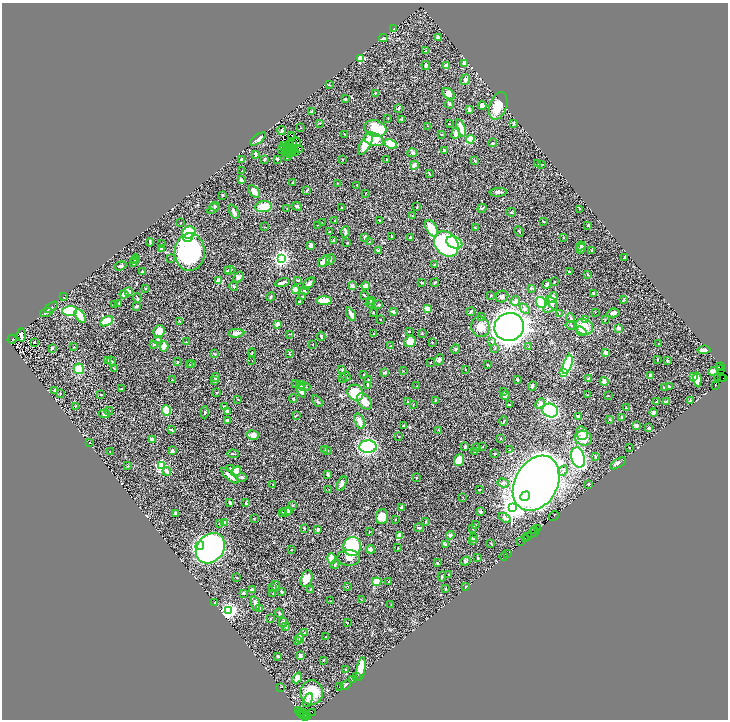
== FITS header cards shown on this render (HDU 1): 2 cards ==
NAXIS1  =                 1452
NAXIS2  =                 1435

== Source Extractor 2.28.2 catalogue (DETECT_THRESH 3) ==
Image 1452 x 1435 px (HDU 1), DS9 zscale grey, zoomed out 1/2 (1 PNG px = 2 x 2 image px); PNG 730 x 722 px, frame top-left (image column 1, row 1434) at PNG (2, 3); each listed source drawn as its Kron ellipse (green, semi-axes under 4 px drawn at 4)
Background 1.07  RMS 0.043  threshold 0.13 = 3 sigma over >= 5 px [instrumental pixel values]
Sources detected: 528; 54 cannot appear on this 1/2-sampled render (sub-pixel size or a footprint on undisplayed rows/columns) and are neither listed nor drawn; the other 474 listed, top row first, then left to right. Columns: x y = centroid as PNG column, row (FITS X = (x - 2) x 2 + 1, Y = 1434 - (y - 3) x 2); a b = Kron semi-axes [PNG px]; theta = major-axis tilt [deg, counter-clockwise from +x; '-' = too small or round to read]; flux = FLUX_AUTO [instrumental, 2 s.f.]
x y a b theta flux
394 29 3 2 - 7.3
438 37 4 3 - 9.3
383 38 4 4 - 16
426 51 3 2 - 4.4
360 59 3 3 - 360
464 63 3 3 - 17
426 65 4 3 - 22
447 66 4 3 - 67
465 80 5 4 - 18
329 85 4 1 - 3.4
375 93 3 3 - 6.3
448 94 7 4 -40 41
345 99 3 2 - 6.4
449 104 4 3 - 6.9
482 106 4 4 - 34
498 106 14 8 71 150
399 108 3 3 - 9.1
469 110 4 3 - 24
312 112 4 3 - 16
388 118 2 1 - 4.9
402 119 4 2 - 18
320 123 3 1 - 3.1
514 123 3 2 - 12
449 124 2 1 - 4.1
428 126 2 1 - 1.9
301 128 3 2 - 4.8
375 128 11 8 -15 250
461 128 9 3 -73 110
282 131 4 3 - 12
456 133 6 4 70 50
345 134 3 2 - 6.3
441 134 3 2 - 4.9
291 135 2 1 - 1.8
291 137 3 1 - 2.2
258 139 9 3 39 27
374 139 10 6 -19 150
470 139 4 3 - 140
297 142 4 2 - 2.8
292 143 2 1 - 4.1
493 143 4 4 - 12
290 144 2 1 - 4.2
366 144 12 5 61 210
391 144 7 4 -25 120
284 146 2 1 - 5
284 147 2 1 - 7.1
288 147 3 1 - 7.6
291 148 3 1 - 1.5
282 150 2 1 - 2
293 150 2 1 - 6.6
299 150 2 1 - 4.5
444 151 3 3 - 10
287 152 2 1 - 1.5
285 153 2 1 - 5.9
290 153 2 1 - 2.3
296 153 2 1 - 1.9
413 153 5 4 - 15
255 154 3 2 - 21
291 154 2 1 - 1.8
288 156 3 2 - 8.1
265 159 3 2 - 10
277 159 3 2 - 17
343 159 3 2 - 3.8
386 159 3 2 - 7
242 160 3 3 - 17
475 161 4 3 - 7.9
537 164 3 2 - 6
414 165 4 3 - 40
542 165 2 2 - 4.4
242 171 2 2 - 5.3
429 174 3 2 - 4.5
241 180 4 3 - 14
293 182 2 2 - 3
338 183 2 1 - 3
357 185 3 2 - 4
307 190 4 3 - 6.3
254 192 7 4 -50 47
498 192 8 4 4 17
366 193 2 1 - 2.9
223 195 3 2 - 5.5
215 206 5 3 - 12
297 206 5 3 - 11
264 207 8 5 7 130
417 207 3 2 - 6
342 208 3 2 - 13
482 208 5 3 - 7.8
213 209 6 3 30 15
287 209 3 2 - 3.4
580 209 2 2 - 3.2
234 212 7 3 -64 26
511 212 5 3 - 9.5
412 216 3 3 - 4.9
379 220 2 1 - 3.7
335 221 2 2 - 4.7
543 221 4 2 - 7.6
322 222 2 1 - 1.9
180 223 2 2 - 2.9
317 225 2 1 - 2.4
588 225 3 2 - 5.6
265 227 3 2 - 4.1
432 228 9 5 -58 180
475 228 2 2 - 7.1
329 231 2 1 - 2.9
519 231 5 2 - 6
189 232 7 6 - 490
345 232 6 2 83 12
188 237 5 3 - 140
365 237 3 3 - 21
392 237 2 2 - 6.1
564 237 3 2 - 3.6
410 238 3 2 - 19
333 240 3 2 - 6.8
150 242 4 2 - 17
370 242 2 1 - 2.6
161 243 2 1 - 2.7
347 243 3 2 - 3.7
454 243 8 5 -24 550
446 244 14 11 -49 2300
311 245 4 3 - 19
581 246 5 3 - 20
161 248 3 3 - 8.7
581 249 5 3 - 37
378 250 3 3 - 12
592 251 2 2 - 6.3
190 252 19 15 88 1300
625 257 2 2 - 3.3
281 258 4 4 - 2900
135 259 4 3 - 7.8
170 259 2 2 - 4.4
330 259 5 2 - 8.2
135 261 3 3 - 7.3
324 261 7 4 44 67
133 263 4 3 - 13
434 265 3 2 - 5
120 266 6 3 19 21
227 270 3 3 - 6.2
230 270 5 3 - 15
142 272 3 3 - 10
569 272 3 2 - 3.7
588 274 2 2 - 8.3
238 277 6 4 52 25
298 280 4 2 - 6.9
218 281 3 3 - 61
422 282 3 2 - 6.2
554 282 2 2 - 5.9
282 283 7 3 13 30
309 283 7 3 47 19
435 283 4 2 - 11
547 284 4 3 - 17
234 286 4 3 - 11
352 286 3 3 - 35
365 286 4 3 - 39
531 288 3 3 - 7.5
146 289 2 2 - 3.6
295 289 4 3 - 30
128 291 4 3 - 92
304 291 4 2 - 8.4
124 294 4 3 - 23
593 294 3 2 - 8.8
364 295 4 2 - 8.3
491 295 2 2 - 21
64 297 2 2 - 2.5
271 297 4 3 - 11
303 297 2 2 - 11
502 297 6 5 - 22
553 297 5 4 - 37
137 298 5 2 - 12
623 300 4 2 - 5.5
324 301 8 4 0 120
372 301 3 2 - 4.5
516 301 5 4 - 27
299 302 3 3 - 5.7
118 303 2 2 - 5.1
370 303 4 3 - 11
541 303 6 4 -55 370
552 303 7 4 -56 21
115 304 3 2 - 7
379 305 3 2 - 10
137 306 4 2 - 11
51 307 7 3 39 14
551 307 8 4 29 22
427 309 2 2 - 130
525 309 6 4 -48 28
70 311 7 5 1 630
46 312 6 3 18 12
373 312 3 2 - 5.5
393 312 4 3 - 19
470 312 4 2 - 8.5
595 312 2 2 - 4.6
613 313 6 3 9 37
351 314 7 3 -63 38
559 314 3 2 - 3.9
80 316 7 4 -57 140
481 317 3 2 - 5
571 318 5 3 - 11
380 319 3 2 - 3.8
605 319 3 2 - 3.8
586 320 3 3 - 62
106 321 7 4 29 130
179 321 3 2 - 3.5
277 324 3 2 - 44
571 325 5 2 - 8
480 327 10 9 - 85
509 327 15 14 - 12000
584 327 9 7 -16 120
618 328 3 2 - 24
159 331 6 5 - 100
581 331 6 4 -39 21
409 332 2 1 - 4.5
236 333 8 4 2 31
289 334 3 2 - 4.2
374 334 2 2 - 4.2
422 334 3 2 - 6.5
21 335 7 3 -89 38
321 336 4 3 - 12
12 339 4 1 - 410
158 339 2 2 - 26
491 341 3 3 - 8.4
34 342 2 2 - 8.5
186 342 2 2 - 2.7
410 342 6 5 - 130
432 342 2 1 - 4.5
313 344 2 2 - 4.8
658 344 2 1 - 3
154 345 4 2 - 8.6
391 345 2 2 - 4.1
164 346 5 4 - 71
74 347 2 2 - 5.1
529 347 3 2 - 4.5
52 348 4 3 - 10
455 349 4 3 - 12
495 349 3 3 - 6.3
704 350 6 3 5 38
252 353 4 2 - 5.2
606 353 3 3 - 34
214 354 3 3 - 5.9
289 354 4 2 - 3.9
439 360 6 4 63 24
658 360 3 2 - 6.3
108 361 3 2 - 6.2
111 361 5 2 - 6
252 361 2 2 - 2.6
667 361 3 2 - 7.7
178 362 2 2 - 7.1
192 363 2 2 - 7
430 363 3 2 - 5
567 364 10 4 72 650
190 365 2 2 - 11
487 365 3 2 - 4.5
719 366 2 1 - 140
721 367 3 1 - 120
79 369 5 5 - 160
114 369 2 2 - 6
342 369 4 3 - 6.7
465 369 2 2 - 3.3
720 369 2 1 - 52
403 371 3 2 - 3.8
713 371 5 4 - 29
385 372 4 2 - 13
564 372 3 3 - 230
364 374 3 2 - 3.8
346 376 5 2 - 7.8
651 376 4 3 - 21
216 377 4 3 - 13
694 377 3 3 - 71
343 378 4 2 - 5.4
718 378 2 1 - 72
722 378 2 1 - 26
724 378 2 1 - 33
369 379 3 2 - 3.5
589 379 2 2 - 44
697 379 7 3 -82 120
172 380 2 2 - 4.9
517 380 2 2 - 10
215 381 3 3 - 9.8
604 382 4 4 - 53
296 383 3 2 - 5.5
302 384 4 3 - 20
368 385 4 3 - 18
716 385 3 1 - 110
417 386 2 1 - 2.1
532 386 5 2 - 16
305 387 5 2 - 10
669 387 3 2 - 17
665 388 3 3 - 5.8
121 389 2 2 - 7.3
55 390 3 2 - 17
301 390 8 3 -68 90
217 392 3 2 - 6.1
503 392 3 2 - 4.5
60 393 2 2 - 7.9
355 393 8 7 - 250
101 394 2 2 - 8.4
505 395 4 3 - 25
587 395 2 2 - 3.8
608 396 3 1 - 3.7
293 398 4 2 - 6.1
238 399 2 2 - 4.6
435 400 2 2 - 4.3
318 401 6 2 -54 8.8
364 401 9 6 -51 82
690 401 3 3 - 6
408 402 2 2 - 4.5
657 402 3 2 - 8.5
667 402 3 3 - 9.4
540 403 6 4 46 28
413 404 3 2 - 4
509 404 4 2 - 10
75 406 2 2 - 3.3
224 407 2 2 - 20
626 408 3 3 - 6
550 410 8 6 -25 680
109 411 4 2 - 5.3
166 411 5 4 - 190
227 411 3 2 - 28
205 412 6 2 87 8
653 413 4 3 - 22
104 414 5 3 - 15
296 415 3 2 - 6.4
578 416 2 2 - 16
622 417 3 3 - 14
228 420 4 2 - 15
610 420 2 2 - 8.6
359 421 8 5 -69 51
504 421 5 2 - 8.2
403 425 2 2 - 6.3
636 426 2 2 - 81
649 428 3 3 - 12
171 429 4 3 - 9.9
439 430 2 1 - 2.1
582 433 7 5 -77 31
253 435 6 4 -12 45
398 436 2 1 - 3.6
501 438 3 2 - 3.2
583 438 8 7 - 110
153 440 4 3 - 55
89 443 2 1 - 4.6
465 446 3 2 - 9.8
368 447 9 6 2 1500
477 447 3 3 - 6.5
482 447 2 2 - 2.9
629 448 2 1 - 4.2
325 450 4 2 - 6.1
510 450 3 3 - 6.6
172 451 2 2 - 66
327 451 4 3 - 7.8
475 451 3 3 - 8.8
110 452 2 2 - 2.5
233 454 6 2 -4 7
495 454 2 2 - 7.9
595 456 2 2 - 14
578 457 10 6 -75 1000
459 460 6 5 - 130
618 463 9 4 32 23
161 465 3 3 - 730
128 466 3 2 - 4.7
230 469 3 3 - 10
167 471 4 3 - 30
236 471 6 4 45 90
563 471 5 3 - 15
327 474 2 2 - 19
230 476 10 3 -40 60
242 477 5 3 - 10
416 478 3 3 - 7.1
342 483 8 4 66 31
503 483 6 3 -18 13
536 483 29 21 61 17000
273 484 2 2 - 4
588 484 3 2 - 9.9
329 489 3 2 - 4.9
479 490 2 2 - 7.6
525 496 5 4 - 450
463 497 2 2 - 2.6
230 503 3 2 - 10
246 503 2 2 - 8.1
292 505 3 2 - 5.8
401 507 2 2 - 12
513 507 4 4 - 8100
288 510 4 3 - 16
480 511 4 3 - 11
282 512 3 3 - 9.1
286 512 5 3 - 17
175 513 4 1 - 9
382 516 7 6 - 84
554 516 5 1 - 250
505 518 7 3 -32 21
254 519 3 2 - 4.7
396 519 2 1 - 3.4
224 522 3 3 - 6.6
426 522 4 2 - 4.5
219 523 2 1 - 4.3
476 525 2 2 - 5
304 528 3 2 - 6.6
419 528 5 3 - 14
473 528 3 2 - 7.4
538 528 3 2 - 170
318 530 3 2 - 27
535 530 2 2 - 170
369 532 3 2 - 3.1
533 533 6 1 35 330
450 535 4 3 - 18
400 536 4 3 - 100
528 537 4 1 - 330
473 538 2 2 - 10
525 539 2 2 - 98
472 540 2 2 - 6.9
521 542 2 2 - 88
491 543 2 2 - 5.9
446 545 4 3 - 8.7
200 546 4 4 - 50
352 546 9 9 - 440
210 548 16 13 50 2400
398 548 2 2 - 6.3
291 549 2 2 - 2.5
370 549 4 4 - 15
507 554 2 1 - 45
504 557 4 2 - 160
349 558 11 8 -2 47
478 558 3 2 - 4.5
332 559 5 4 - 91
465 561 5 3 - 10
438 563 3 2 - 9.6
335 564 4 2 - 10
448 575 2 2 - 5.5
442 576 5 2 - 5.7
237 577 3 2 - 3.8
307 579 8 5 75 82
377 582 4 4 - 130
389 582 3 2 - 7.1
276 586 5 3 - 25
348 586 2 1 - 2.5
465 587 3 1 - 4.1
273 588 4 2 - 4.7
311 589 4 2 - 5.2
446 589 3 2 - 9.9
252 590 2 2 - 17
282 592 3 2 - 16
243 593 2 2 - 13
273 593 3 2 - 4.3
361 600 3 2 - 4.7
330 601 2 2 - 2.8
215 603 2 2 - 7.4
255 604 7 3 -71 34
391 604 2 1 - 2.1
260 608 3 2 - 6
228 610 4 3 - 2500
280 613 5 2 - 6.6
270 619 2 2 - 3.2
283 622 5 3 - 17
347 622 2 1 - 3.5
285 626 3 2 - 15
304 632 2 2 - 4.9
326 637 3 1 - 2.7
300 638 4 3 - 21
298 641 3 3 - 11
300 656 4 3 - 25
278 657 3 2 - 10
323 660 2 1 - 6.7
346 669 3 2 - 8.2
361 669 12 4 80 160
356 677 2 1 - 2.9
297 678 6 4 50 32
352 679 3 3 - 5.3
346 685 6 3 46 13
339 686 2 1 - 2.5
281 687 2 2 - 3
312 693 12 11 - 210
308 700 7 4 65 16
299 711 2 1 - 81
300 712 2 1 - 35
304 713 2 1 - 36
313 713 2 1 - 260
303 714 5 2 - 260
308 716 2 1 - 29
306 717 2 1 - 90
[54 sub-pixel or undisplayed-footprint detections neither listed nor drawn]